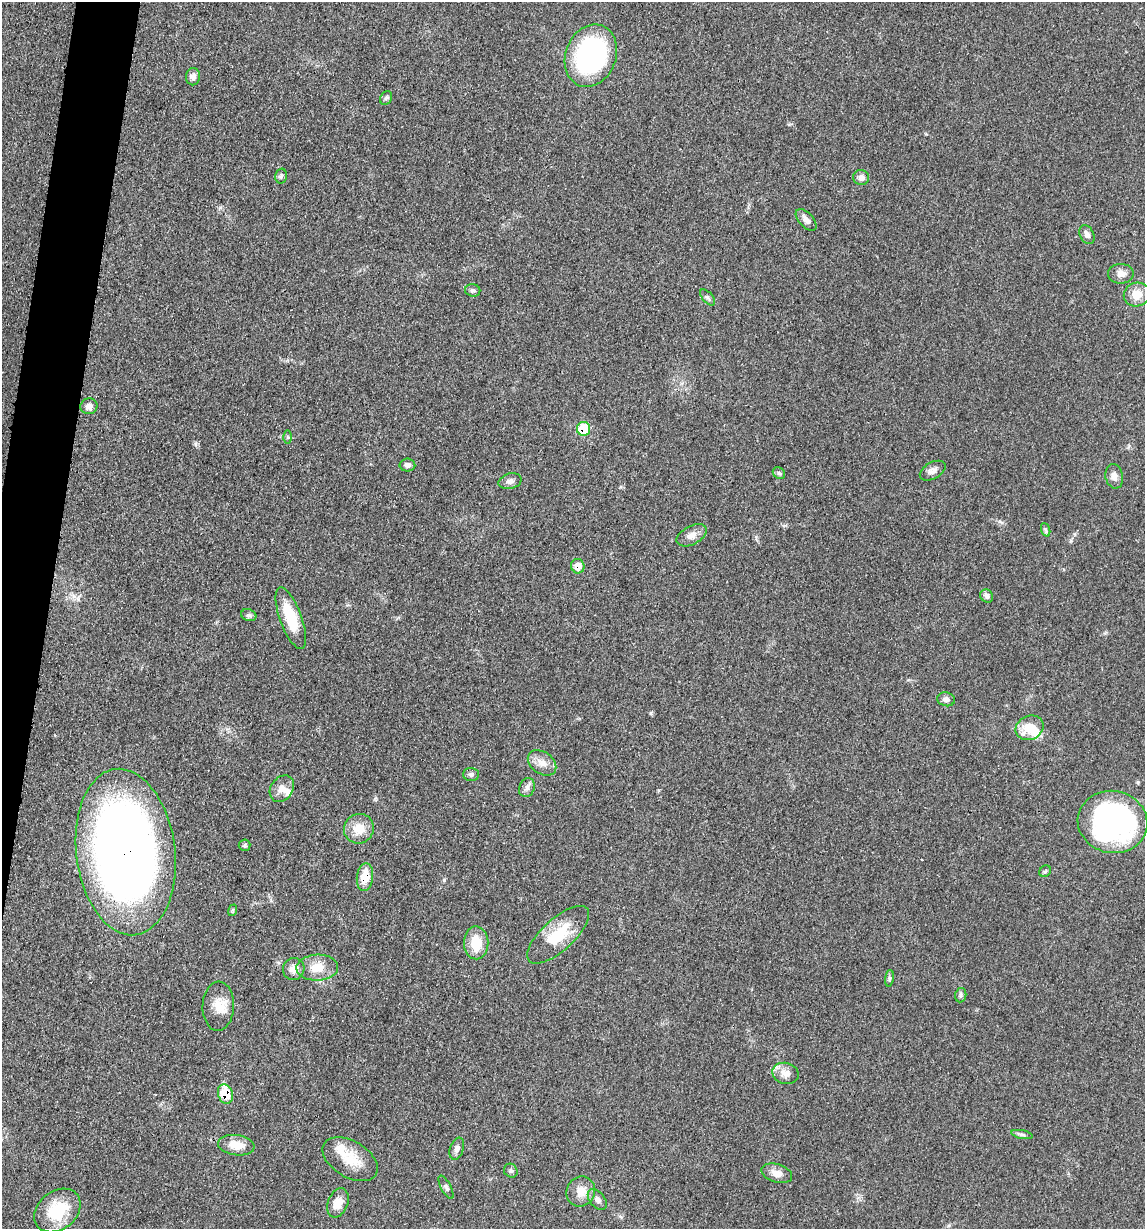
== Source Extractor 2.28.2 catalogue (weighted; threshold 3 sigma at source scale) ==
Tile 7 of 4 x 4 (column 3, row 2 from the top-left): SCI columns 2536-3678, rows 2471-3697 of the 4948 x 4938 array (HDU 1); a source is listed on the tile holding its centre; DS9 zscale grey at full resolution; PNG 1147 x 1231 px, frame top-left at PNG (2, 2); each listed source drawn as its Kron ellipse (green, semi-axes under 4 px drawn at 4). Shown black and unused: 3% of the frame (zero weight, under 3 of 4 exposures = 2% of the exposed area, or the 3 px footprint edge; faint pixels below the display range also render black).
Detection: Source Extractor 2.28.2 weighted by HDU 2 'WHT'; one run over the whole footprint, this tile lists its part. Background 0.0527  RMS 0.0059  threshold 0.0265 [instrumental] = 3 sigma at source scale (4.5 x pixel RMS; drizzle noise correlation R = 1.50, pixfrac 1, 0.05/0.05 arcsec/px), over >= 5 px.
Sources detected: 61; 1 inside a brighter object's white glare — neither listed nor drawn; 2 inside a brighter listed object's ellipse — not listed separately; the other 58 listed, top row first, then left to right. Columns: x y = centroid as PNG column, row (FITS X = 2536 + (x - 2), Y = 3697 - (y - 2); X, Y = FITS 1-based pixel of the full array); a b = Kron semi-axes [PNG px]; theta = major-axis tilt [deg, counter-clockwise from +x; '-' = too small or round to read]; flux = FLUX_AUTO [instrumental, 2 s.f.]
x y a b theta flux
591 56 32 25 68 120
193 77 9 7 87 2.9
386 98 7 5 60 1.3
281 176 7 5 76 1.3
861 177 8 7 - 2.9
806 220 13 7 -48 3.5
1087 234 10 7 -63 2.7
1121 274 13 10 0 4.1
473 290 7 6 - 1.5
1137 294 13 12 - 7.8
708 297 10 5 -48 1.4
89 406 8 8 - 3.3
584 429 7 6 - 21
287 437 6 4 -90 0.85
407 465 8 6 0 2.2
933 471 14 8 30 3.3
779 473 7 5 -43 1.2
1114 476 12 8 -78 3.9
510 481 12 7 15 2.6
1046 530 7 4 -71 1.3
692 535 16 9 28 4.7
578 566 7 6 - 7.1
987 596 7 6 - 1.9
249 615 8 5 -20 1.3
291 618 32 11 -70 22
946 699 9 7 -12 2.4
1029 728 14 12 24 14
542 763 16 11 -36 5.6
471 775 8 6 -1 1.6
527 788 10 7 68 2.5
282 789 14 11 54 5.1
1113 822 35 31 -12 130
359 829 15 14 - 10
245 845 6 6 - 1
126 852 84 49 -83 520
1045 871 6 5 - 1.1
365 877 14 8 83 11
233 910 6 4 72 0.78
558 935 39 16 42 23
476 943 16 12 -88 15
317 968 21 13 2 11
294 969 11 10 - 4.8
889 978 8 4 82 1.1
961 995 7 5 80 1.3
218 1006 24 15 88 9.9
786 1073 13 10 -15 5.4
225 1094 10 7 -71 15
1022 1134 11 4 -11 1.5
236 1145 18 10 -7 8.9
457 1149 11 6 70 2.5
350 1159 30 18 -31 15
511 1171 7 6 - 1.4
777 1173 16 9 -16 4.8
446 1187 13 5 -62 1.5
581 1192 15 14 - 7.4
597 1200 12 7 -50 2.7
338 1203 15 10 68 6.9
57 1210 25 19 39 25
Overlapping masked pixels (flux is a lower limit): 5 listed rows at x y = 584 429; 578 566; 126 852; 365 877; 225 1094
Unlisted compact peaks at least as high as the median listed source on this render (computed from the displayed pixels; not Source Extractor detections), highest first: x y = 444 880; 651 713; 195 444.